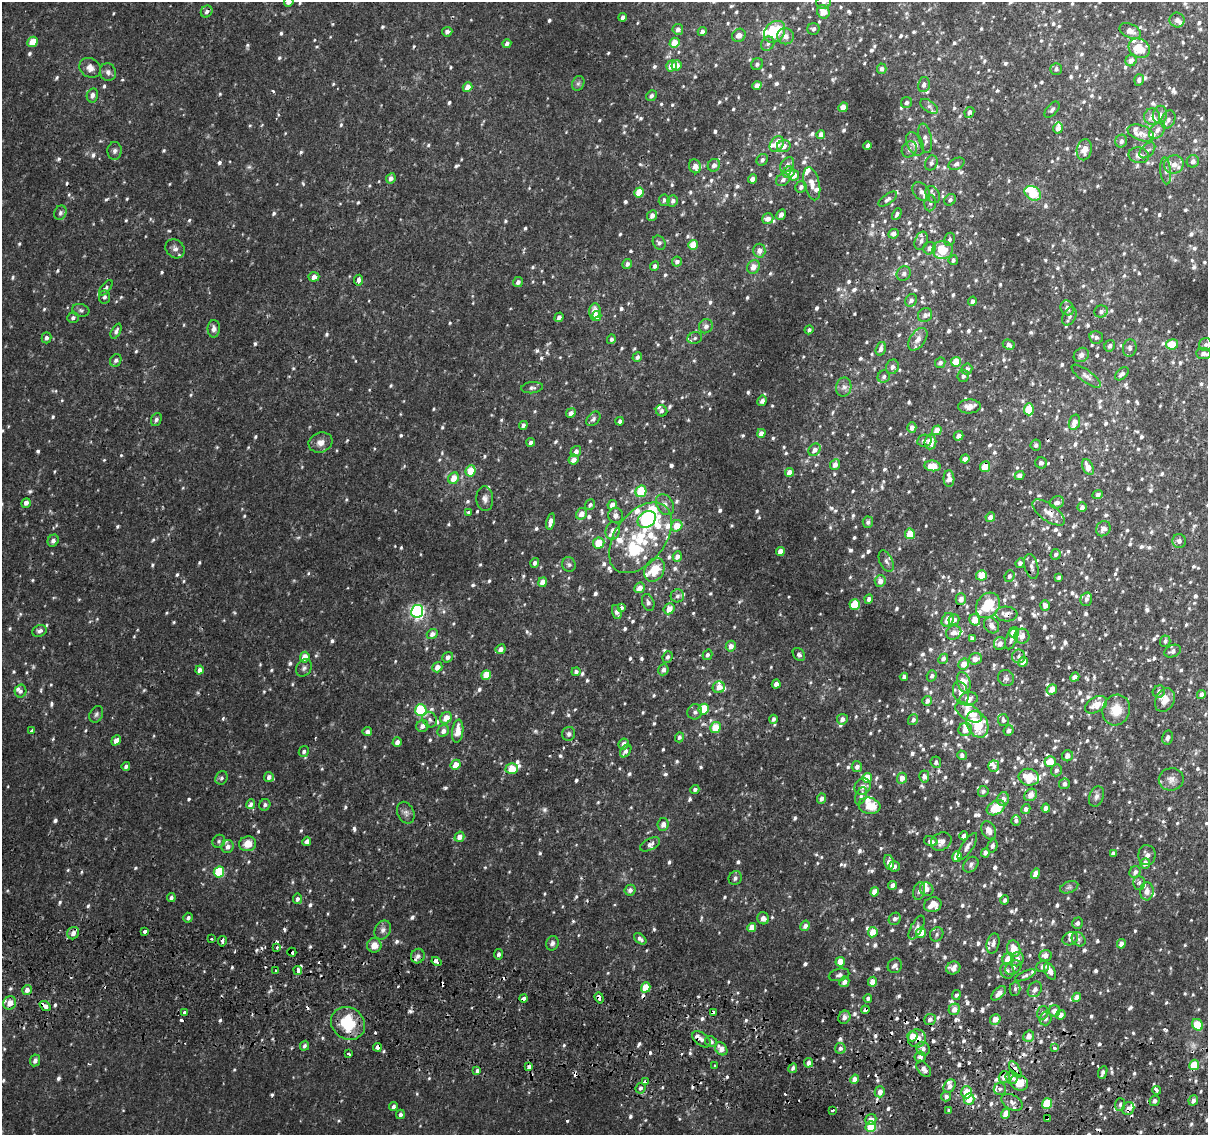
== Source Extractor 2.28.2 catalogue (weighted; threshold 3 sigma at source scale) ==
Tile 6 of 4 x 4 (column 2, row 2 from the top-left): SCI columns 1212-2417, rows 2529-3661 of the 4843 x 5116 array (HDU 1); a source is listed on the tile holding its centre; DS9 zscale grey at full resolution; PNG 1210 x 1137 px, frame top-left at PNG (2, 2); each listed source drawn as its Kron ellipse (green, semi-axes under 4 px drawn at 4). Shown black and unused: <1% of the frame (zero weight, under 2 of 3 exposures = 2% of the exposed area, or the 3 px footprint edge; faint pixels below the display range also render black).
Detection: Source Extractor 2.28.2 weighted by HDU 2 'WHT'; one run over the whole footprint, this tile lists its part. Background 0.00726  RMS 0.003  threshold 0.0135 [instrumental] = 3 sigma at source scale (4.5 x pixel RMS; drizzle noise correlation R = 1.50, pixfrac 1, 0.0396/0.0396 arcsec/px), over >= 5 px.
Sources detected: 1334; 2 too faint to see at this stretch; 2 inside a brighter object's white glare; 26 cosmic-ray / hot-pixel residue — neither listed nor drawn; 76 inside a brighter listed object's ellipse — not listed separately; of the other 1228, all 500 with FLUX_AUTO >= 0.765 (the completeness limit of this list) listed and drawn (728 fainter detections not listed), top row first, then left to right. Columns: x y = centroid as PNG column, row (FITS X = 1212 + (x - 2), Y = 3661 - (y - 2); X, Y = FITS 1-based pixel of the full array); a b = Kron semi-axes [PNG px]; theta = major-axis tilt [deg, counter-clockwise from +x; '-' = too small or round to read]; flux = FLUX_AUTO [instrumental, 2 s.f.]
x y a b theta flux
289 2 5 4 - 1.6
823 2 7 6 - 0.85
207 11 6 5 - 1
823 12 7 6 - 3.9
623 17 4 4 - 1.1
1177 20 7 7 - 1.1
678 29 5 5 - 1.1
813 29 6 5 - 0.83
702 31 5 4 - 1.1
1130 31 11 7 -26 2
447 32 5 4 - 1
775 32 12 9 50 16
739 35 7 6 - 2.1
786 36 8 8 - 1.9
33 42 5 4 - 5.4
674 43 5 4 - 4.9
507 44 4 4 - 1.1
768 44 7 6 - 0.88
1139 48 11 9 -31 5.8
1131 61 6 5 - 1.9
757 64 6 5 - 0.78
676 65 5 5 - 2.9
671 66 5 5 - 3
90 68 11 9 -34 2.2
882 69 5 5 - 0.93
1056 69 6 5 - 0.95
108 72 9 8 - 1.2
1139 80 6 5 - 1.1
578 83 8 6 68 0.77
924 85 8 6 78 1.1
757 86 5 4 - 2
468 87 5 4 - 2.4
92 95 7 5 78 1.1
651 96 6 5 - 0.86
906 102 5 5 - 0.78
929 106 10 5 -36 1.1
843 107 5 4 - 2.2
1052 110 9 5 48 0.86
969 112 5 4 - 1
1160 115 9 7 78 1.5
1152 117 8 8 - 2.5
1168 120 9 6 66 1.1
1058 128 5 5 - 1.6
1157 130 10 6 51 1.6
1141 133 14 7 -20 2.7
821 134 4 4 - 1.4
925 138 15 6 -79 1.6
1121 141 6 6 - 1.1
777 144 8 6 53 3.9
915 144 12 7 -61 1.7
784 146 7 6 - 2.2
867 146 4 3 - 1.1
909 149 8 7 - 1.2
1084 150 11 7 78 3
1147 150 9 6 44 0.96
115 151 9 7 85 1.1
1139 155 10 8 -12 2
762 160 6 5 - 0.96
1193 161 6 6 - 1.1
931 163 7 6 - 1
957 164 8 5 24 0.92
1174 164 10 9 - 2.6
714 165 6 6 - 1.5
787 165 8 6 52 1.1
695 166 7 6 - 2.2
1166 171 13 5 -84 1.2
789 172 6 5 - 2.3
794 175 5 5 - 2.9
391 178 5 4 - 1.4
752 179 4 4 - 1.3
783 180 7 5 38 1.1
812 184 17 7 -76 2.4
801 187 6 5 - 1.2
921 191 10 7 -51 1.2
639 192 5 4 - 5.7
1033 193 9 6 -33 8.8
933 194 9 6 -60 1.2
888 199 11 5 35 1
664 200 6 5 - 0.83
950 200 6 5 - 0.96
673 201 6 5 - 1.1
930 203 8 5 86 0.83
60 213 7 6 - 0.83
897 214 6 4 61 0.79
781 215 6 4 60 1.6
652 216 5 4 - 1.8
768 219 6 5 - 1.9
894 234 5 5 - 1.7
949 239 7 5 80 0.95
921 241 9 6 68 1.2
659 243 7 6 - 0.9
693 245 5 4 - 4.7
929 248 6 6 - 1.5
175 249 10 8 -45 1.5
943 250 10 9 - 6.9
759 251 7 6 - 1.8
953 260 5 4 - 0.8
677 262 5 5 - 1
627 264 5 4 - 0.94
655 266 5 4 - 0.92
753 267 7 6 - 2.4
904 274 7 6 - 0.91
314 277 5 4 - 1.7
358 280 5 3 - 2.5
518 282 5 5 - 1.1
106 288 9 4 51 0.78
104 297 6 5 - 0.79
911 300 7 5 55 1.3
972 301 4 4 - 0.88
1067 308 7 6 - 1.5
81 310 9 6 -14 0.79
595 311 7 6 - 2.5
1101 311 7 6 - 0.93
925 315 7 7 - 1.1
596 316 5 5 - 3.4
1069 316 9 6 62 1
559 317 5 4 - 1.4
73 318 6 5 - 0.78
706 326 7 6 - 1.2
214 329 8 6 89 1.3
809 330 4 4 - 0.8
116 331 8 4 64 0.92
1096 337 7 6 - 1
46 338 5 5 - 0.89
695 338 7 5 18 0.88
611 339 5 4 - 0.82
918 339 13 7 56 2
1172 344 6 5 - 6.1
1206 344 6 6 - 0.86
1009 345 6 4 -26 1.3
1110 346 6 5 - 0.95
1130 348 8 7 - 1.1
881 349 7 5 73 1.3
1204 354 7 5 -5 1.6
1081 355 8 6 39 1.2
637 357 5 4 - 0.84
116 360 6 5 - 0.91
956 362 5 4 - 6.2
940 363 5 5 - 1
892 367 7 6 - 1.3
967 369 5 5 - 1.2
1122 374 8 5 43 1.2
963 376 6 5 - 0.84
1086 376 17 6 -36 1.4
884 377 6 6 - 0.85
844 387 9 7 79 1.4
532 388 11 5 6 0.87
762 401 5 4 - 1.3
969 406 11 7 2 2.4
1029 409 6 5 - 8.1
661 411 6 5 - 0.85
571 413 5 4 - 1.2
156 419 7 5 65 0.89
593 419 8 6 49 0.93
620 421 4 3 - 0.83
1074 422 8 5 72 2.8
523 425 4 4 - 0.98
912 427 5 4 - 1.6
937 430 5 4 - 3.9
761 433 4 4 - 1.6
959 436 5 4 - 1.2
924 441 7 6 - 1
531 442 4 4 - 0.99
930 442 7 6 - 4
320 443 12 10 19 2.1
1036 445 6 5 - 0.81
814 450 7 5 52 1.6
576 452 6 5 - 1.5
965 459 4 4 - 1.8
573 460 5 4 - 2
1041 463 6 5 - 0.97
835 465 5 4 - 1.8
933 466 8 5 -6 5.2
985 467 5 5 - 4.7
1088 467 9 5 -65 2.6
471 471 5 5 - 5.5
790 472 4 4 - 2.7
1019 475 5 4 - 1.4
454 478 6 5 - 3.8
949 478 8 5 -89 2.3
641 491 6 5 - 11
1098 494 5 4 - 0.91
485 499 12 8 -86 1.6
1057 502 7 6 - 1.3
26 503 5 4 - 1.3
590 505 5 5 - 0.85
612 505 5 4 - 1.8
665 505 11 8 -60 1.7
1082 507 5 4 - 1.3
1049 512 19 8 -36 2.7
469 513 4 3 - 1.9
581 514 6 5 - 2.5
616 515 7 7 - 1.5
990 517 5 4 - 1.7
647 519 10 7 36 26
550 521 8 4 76 1.9
868 522 5 5 - 0.9
677 526 6 5 - 3.9
1103 529 8 6 56 1.7
613 531 9 7 75 1.7
910 534 5 5 - 5.3
640 538 40 25 53 22
53 541 6 5 - 1.3
1179 541 7 6 - 1.1
599 543 6 5 - 6.1
780 552 5 4 - 2.5
1056 554 5 5 - 0.84
677 556 5 4 - 1.6
886 561 11 6 -64 1.1
535 563 5 4 - 0.94
1020 563 5 4 - 1.4
569 565 7 6 - 0.82
1031 566 13 6 -76 1.3
654 570 12 9 61 6.3
981 575 5 5 - 4.8
1009 576 6 5 - 0.9
1059 577 4 3 - 0.92
880 581 6 5 - 2.1
543 582 5 4 - 2.6
640 588 6 5 - 2.4
677 596 7 6 - 0.98
869 599 4 4 - 1.2
961 599 5 5 - 1.8
1086 599 7 5 74 0.83
648 602 9 6 -71 0.99
855 604 5 5 - 9.2
988 605 13 11 54 9.8
1045 605 5 5 - 1.7
621 608 4 3 - 1.4
669 609 6 5 - 3.1
417 611 6 6 - 62
617 612 7 4 -71 1.5
1006 614 11 7 -3 2.4
948 620 7 5 60 2.9
954 620 5 5 - 1.6
975 620 6 5 - 4.8
991 625 8 7 - 1.9
40 631 7 5 23 1.1
1014 632 5 5 - 6.5
954 633 8 7 - 1.5
432 634 5 5 - 1.4
1022 636 7 7 - 2.2
972 638 4 4 - 0.78
1011 639 11 5 70 1.2
1165 641 5 5 - 0.78
1000 644 6 6 - 1.7
731 646 5 5 - 1.9
501 649 5 4 - 1.5
1173 651 8 6 24 1.1
707 655 5 4 - 0.84
799 655 7 5 -52 0.87
1019 656 7 6 - 0.98
305 657 5 4 - 3.9
448 657 6 5 - 1.1
667 657 6 5 - 0.98
943 659 5 4 - 0.97
975 659 7 5 17 2.3
1023 662 5 4 - 2.9
964 664 5 5 - 2.9
437 667 5 4 - 2.4
304 668 9 7 53 0.95
199 670 4 4 - 1.4
663 670 5 5 - 1.2
576 672 4 4 - 1
486 675 5 4 - 6.6
932 676 6 5 - 0.86
904 677 4 4 - 1.2
1075 677 5 4 - 1.8
1006 678 8 8 - 0.93
964 682 10 6 -73 4.5
776 684 4 4 - 1.9
719 687 6 5 - 2.4
1052 689 5 4 - 3.1
20 691 6 6 - 0.83
1159 692 6 6 - 0.97
961 693 12 7 -73 2.1
1201 694 5 4 - 1.1
969 699 9 6 11 2
1165 700 12 9 62 3
927 701 5 4 - 1.3
1096 705 12 7 29 3.3
704 709 5 5 - 11
421 710 6 5 - 22
1116 710 15 13 73 5.5
695 712 7 7 - 1
969 712 14 7 -30 5.5
96 714 9 6 62 0.8
446 718 6 5 - 3.8
773 719 4 4 - 0.88
842 719 5 5 - 1.7
430 720 8 7 - 1.2
913 720 6 4 52 0.97
1003 720 6 5 - 0.94
977 724 14 10 -64 13
422 726 6 5 - 1.5
716 728 5 5 - 5.5
32 730 4 3 - 1.5
965 730 7 6 - 2.4
367 731 5 4 - 0.98
443 731 6 5 - 1.6
458 731 12 5 83 4.4
1009 731 5 5 - 1.3
569 734 7 6 - 0.89
679 737 5 4 - 0.87
1168 738 7 5 76 1
116 740 5 4 - 1.9
397 742 5 4 - 1.5
624 744 6 5 - 1.8
626 751 7 5 54 1.1
304 752 6 5 - 0.84
962 755 5 4 - 0.82
1067 756 5 5 - 1.6
936 762 6 5 - 0.86
1050 762 5 5 - 4.7
456 765 5 4 - 3.5
126 766 4 3 - 0.88
994 766 5 5 - 0.98
857 767 5 5 - 1.1
512 769 6 5 - 6
1056 770 6 5 - 0.99
924 776 6 5 - 1.5
269 777 5 5 - 1.2
1029 777 10 8 -15 6.8
221 778 7 6 - 0.77
867 778 5 4 - 5
902 778 5 5 - 2.2
1171 779 12 11 - 2
1064 784 5 5 - 1.1
863 786 9 7 45 2.4
695 790 4 4 - 0.87
983 791 6 5 - 0.92
1031 795 7 5 44 2.8
861 796 9 5 68 0.84
1096 796 10 7 71 1.2
822 799 5 4 - 1.4
1003 799 7 5 78 1.8
251 804 5 3 - 2.6
265 805 6 5 - 0.92
869 806 11 8 -14 5.2
996 808 10 6 31 10
1046 808 4 4 - 1.9
1026 809 5 4 - 1.1
406 813 11 8 -65 1.3
1016 820 5 5 - 0.79
663 824 6 5 - 1.6
989 830 9 6 -63 2.6
964 836 4 4 - 1.5
459 837 5 4 - 2.2
219 841 7 6 - 0.8
307 841 5 4 - 1.2
931 841 7 4 -16 1.2
941 842 10 8 26 2.5
248 844 8 7 - 3.9
650 844 11 5 28 1.3
967 846 16 5 57 1.7
993 846 6 5 - 0.94
228 847 6 6 - 1.8
985 853 5 4 - 1.2
1113 853 4 3 - 0.84
1147 855 10 8 -86 1.6
957 856 5 4 - 3.8
889 862 7 5 -77 1.9
1145 863 5 5 - 2
971 865 9 6 47 1.1
894 866 5 5 - 1
219 872 5 5 - 13
1135 872 6 5 - 1.1
1036 874 5 4 - 2.9
735 878 7 6 - 0.97
1139 883 7 5 89 0.78
893 885 4 4 - 1.5
1069 887 9 5 21 0.78
927 889 7 6 - 1.6
630 890 5 5 - 1.2
919 891 9 5 75 1
1147 891 9 7 86 2.1
874 892 5 4 - 2.9
171 898 4 4 - 0.91
297 899 5 4 - 0.91
1005 900 4 3 - 0.82
933 905 9 7 19 3.2
188 918 5 4 - 0.77
763 918 6 5 - 1.5
895 919 6 5 - 1
1077 923 6 5 - 1.1
805 926 5 4 - 1.5
752 927 4 4 - 2.9
917 927 13 5 62 1.1
383 930 10 7 57 1.3
145 931 4 3 - 2.5
873 932 5 4 - 3.5
73 933 6 5 - 1.7
921 933 5 5 - 4.7
937 934 7 6 - 0.77
211 939 3 3 - 1.5
640 939 7 4 -39 0.99
1070 939 8 6 26 1.1
1079 939 8 6 -46 0.88
222 941 5 3 - 2.9
552 943 7 6 - 0.89
993 943 10 6 75 1.2
1121 944 5 4 - 1.8
374 945 7 7 - 3
277 948 3 3 - 1.5
1014 949 8 6 -77 4.3
292 952 4 3 - 3
498 954 5 4 - 0.91
1045 955 6 5 - 1.6
418 956 7 6 - 1
1008 959 6 5 - 3.4
1017 959 7 6 - 2
436 962 5 3 - 4
840 962 5 4 - 4.2
895 966 7 7 - 1.1
1043 967 6 5 - 1.4
953 968 7 6 - 1.7
1013 968 9 6 35 1.1
298 970 4 3 - 3.6
275 971 3 3 - 1.8
1007 971 8 7 - 1.1
1050 971 9 5 -63 1.6
839 975 10 6 14 0.95
1025 975 11 4 24 0.8
844 982 5 5 - 1.7
872 982 5 4 - 2.8
646 987 5 4 - 6.7
1015 989 7 5 89 0.77
1035 989 8 6 55 1.5
27 990 5 5 - 1.6
999 993 9 5 44 2.2
956 995 5 4 - 0.84
1077 997 5 4 - 2.1
524 998 4 4 - 2
599 998 6 3 -71 1.5
868 998 4 4 - 0.84
10 1003 7 6 - 3.3
45 1006 6 3 -40 4.3
954 1009 6 5 - 2.1
865 1010 4 3 - 1
1055 1011 6 5 - 1.9
713 1012 4 3 - 0.89
185 1013 4 3 - 2.6
1043 1013 7 5 72 1
1061 1015 5 4 - 1.7
844 1017 7 6 - 1.1
1045 1018 7 6 - 1
930 1019 6 5 - 1.1
995 1019 5 5 - 2.5
348 1023 18 15 -35 12
1197 1025 6 5 - 7.2
912 1036 5 5 - 3.3
1029 1036 6 5 - 2.2
917 1038 9 9 - 2.6
701 1039 10 6 -37 1.2
711 1042 6 5 - 0.9
305 1046 5 4 - 0.84
377 1047 4 3 - 2.5
840 1048 5 5 - 0.87
1054 1048 3 3 - 1.7
721 1049 7 5 -52 2.8
923 1049 7 6 - 1.3
349 1054 3 3 - 1.5
920 1057 5 5 - 1.4
35 1060 6 5 - 1.2
808 1063 5 4 - 1.3
715 1065 3 3 - 1.5
1194 1065 5 4 - 6.6
529 1067 4 3 - 1.8
793 1068 5 4 - 0.84
924 1069 9 5 -52 1.5
1015 1070 9 4 -57 1.8
477 1071 4 4 - 0.95
1103 1072 6 3 67 1.2
1004 1077 6 5 - 2.3
1012 1077 6 6 - 1.8
855 1079 5 4 - 2.5
645 1082 4 3 - 3.5
1019 1083 9 7 -26 5.6
949 1086 7 5 58 1.3
640 1088 5 5 - 0.98
1000 1089 6 6 - 0.94
1156 1090 4 3 - 3.8
880 1092 5 5 - 2
967 1092 6 5 - 4.7
946 1096 5 5 - 1.1
969 1099 5 5 - 4.4
1193 1100 5 4 - 1.1
1155 1101 5 5 - 1
1012 1102 11 7 -28 1.4
1047 1104 5 5 - 11
1120 1104 6 5 - 0.77
393 1106 4 4 - 0.85
1128 1109 7 6 - 1.7
832 1110 3 3 - 1
949 1111 4 4 - 0.78
400 1114 5 4 - 0.92
1006 1114 5 4 - 3.1
871 1119 5 5 - 1.8
1048 1119 4 3 - 1.1
871 1127 5 5 - 7.1
Overlapping masked pixels (flux is a lower limit): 23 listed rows (the first 20) at x y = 985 467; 1049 512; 988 605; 1006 614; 704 709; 222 941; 292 952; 436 962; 298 970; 524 998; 599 998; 45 1006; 865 1010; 713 1012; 917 1038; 377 1047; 529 1067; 1015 1070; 645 1082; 1019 1083
Isophote crosses this tile's border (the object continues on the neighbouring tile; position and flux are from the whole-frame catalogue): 3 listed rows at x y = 289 2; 823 2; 1204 354